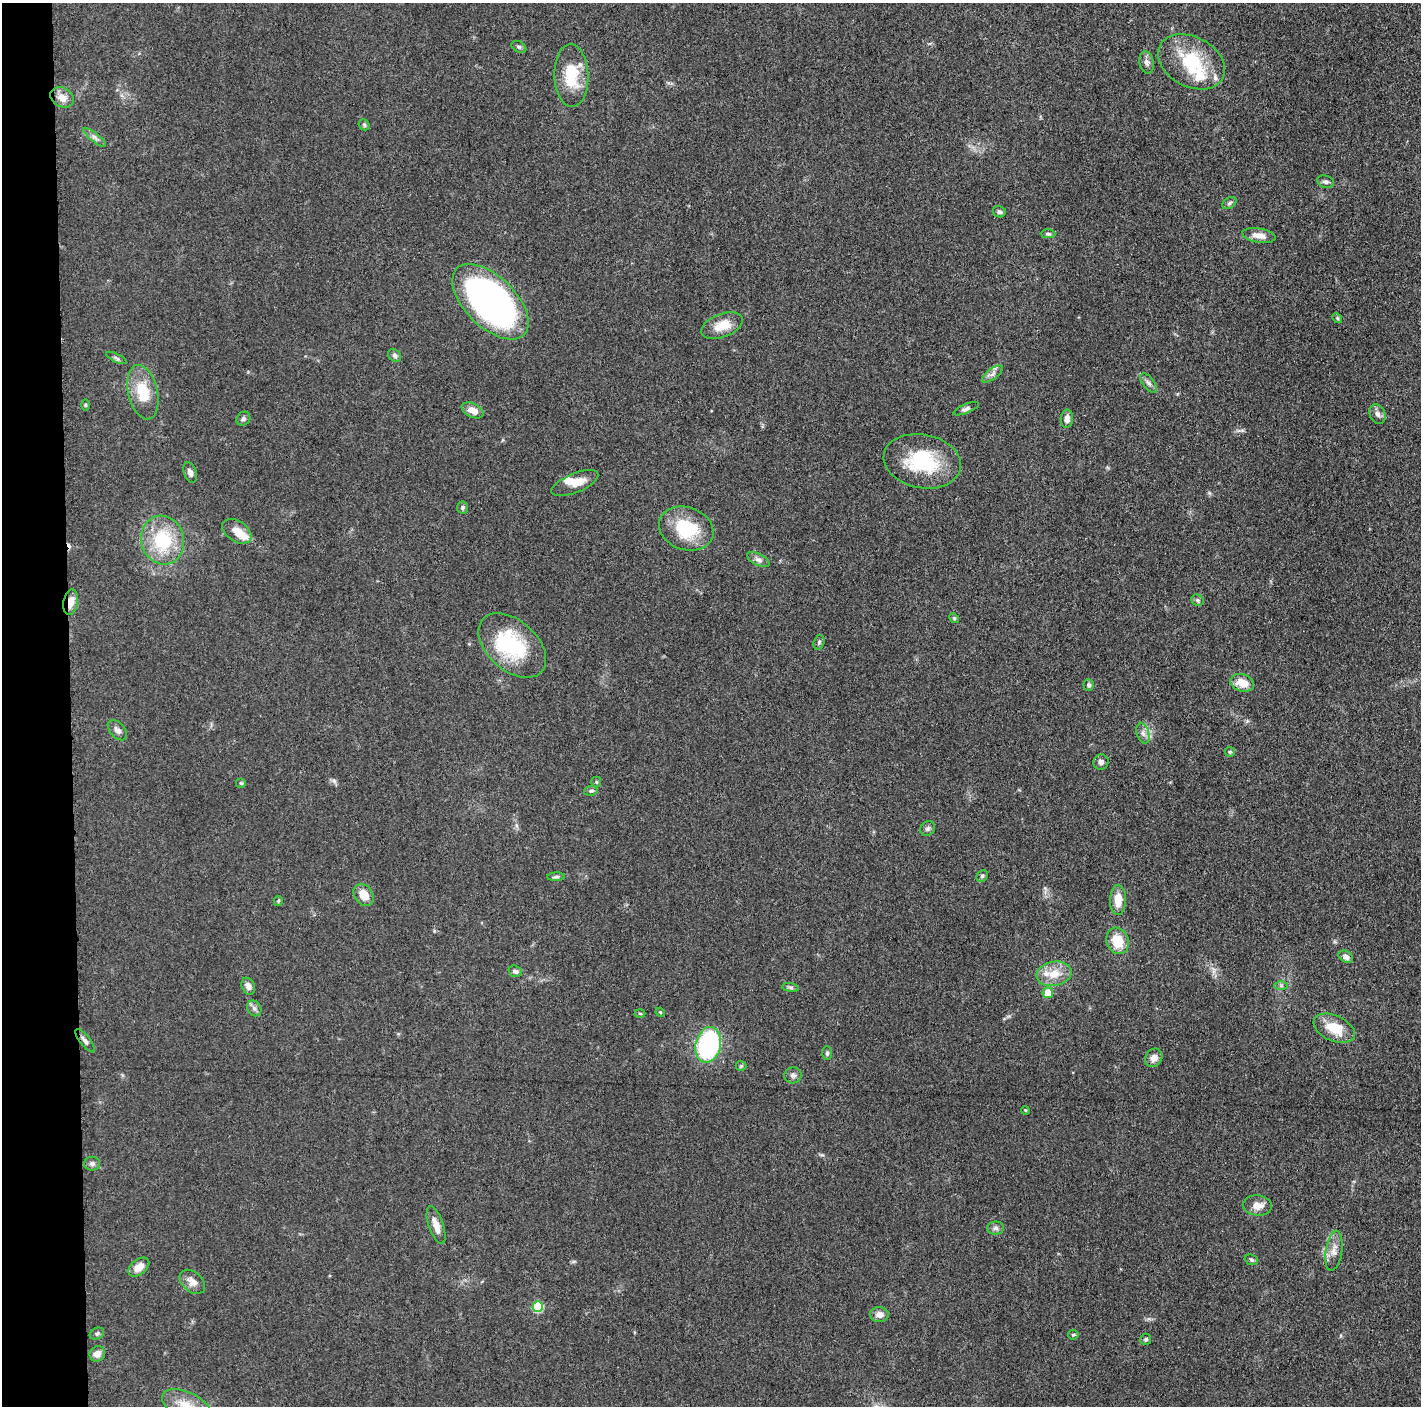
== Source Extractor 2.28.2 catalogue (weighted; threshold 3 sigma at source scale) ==
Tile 4 of 3 x 3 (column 1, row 2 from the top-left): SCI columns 7-1425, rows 1424-2827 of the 4280 x 4250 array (HDU 1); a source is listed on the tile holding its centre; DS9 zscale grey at full resolution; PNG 1423 x 1408 px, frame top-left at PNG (2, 3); each listed source drawn as its Kron ellipse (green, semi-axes under 4 px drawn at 4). Shown black and unused: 5% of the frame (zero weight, under 3 of 5 exposures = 1% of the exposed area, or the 3 px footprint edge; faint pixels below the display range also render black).
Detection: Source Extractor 2.28.2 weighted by HDU 2 'WHT'; one run over the whole footprint, this tile lists its part. Background 0.0487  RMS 0.0053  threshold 0.0237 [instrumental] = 3 sigma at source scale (4.5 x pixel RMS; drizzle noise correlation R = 1.50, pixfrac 1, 0.05/0.05 arcsec/px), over >= 5 px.
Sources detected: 95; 1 inside a brighter object's white glare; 1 cosmic-ray / hot-pixel residue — neither listed nor drawn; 5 inside a brighter listed object's ellipse — not listed separately; the other 88 listed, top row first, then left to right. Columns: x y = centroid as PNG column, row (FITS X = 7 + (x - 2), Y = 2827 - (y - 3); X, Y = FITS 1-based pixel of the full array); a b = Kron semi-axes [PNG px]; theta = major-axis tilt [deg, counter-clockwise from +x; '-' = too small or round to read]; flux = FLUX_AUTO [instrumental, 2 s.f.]
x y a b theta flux
519 47 8 5 -30 1.1
1147 62 11 7 -78 2.3
1191 62 35 25 -28 29
571 76 31 17 -88 19
62 97 12 9 -29 5.2
364 125 6 5 - 0.75
95 137 14 4 -38 1.9
1326 182 9 6 -18 1.4
1229 203 8 5 37 1.2
999 212 6 5 - 1.4
1048 234 7 4 -2 0.98
1259 235 16 7 -9 4.6
490 302 47 25 -45 180
1337 318 5 4 - 0.77
722 326 22 11 21 9.9
395 355 7 5 -47 1.2
116 358 11 4 -25 1.2
992 374 12 5 36 2.2
1148 383 11 5 -53 1.8
143 392 28 14 -77 17
85 405 6 4 -90 0.64
966 409 13 4 22 1.5
473 410 11 7 -25 5
1377 414 10 7 -65 2.3
243 419 7 6 - 1.3
1067 419 9 6 85 3
922 461 39 27 -11 35
190 472 10 6 -71 2.2
575 483 25 9 23 7.2
462 507 6 5 - 1.1
686 529 28 21 -19 27
237 531 16 10 -33 6.2
163 540 24 21 -77 29
758 559 12 5 -26 2.2
1197 600 6 5 - 1
71 602 13 7 80 4.5
954 618 5 4 - 0.76
819 642 7 5 73 1
512 645 39 25 -42 41
1242 683 12 8 -17 7.5
1089 685 6 5 - 1.2
117 730 12 7 -48 2.4
1143 733 11 6 -74 2.2
1230 752 5 5 - 0.76
1101 762 8 7 - 2.1
596 782 5 5 - 0.7
241 783 5 5 - 0.69
591 791 7 4 8 1.1
928 828 8 6 45 1.5
982 876 6 5 - 0.96
556 877 8 4 3 1
364 895 12 9 -55 7.2
1118 900 15 8 89 7.3
278 901 5 4 - 0.64
1117 941 13 11 -69 12
1346 957 8 5 -31 2.6
515 971 7 5 -18 1.7
1054 974 17 12 10 8.8
248 986 9 6 -66 2.6
1281 986 7 4 0 1.1
790 988 8 4 -9 1.1
1048 993 5 5 - 8.6
254 1008 8 6 -58 1.8
660 1012 5 3 - 0.54
640 1013 5 3 - 0.65
1334 1028 22 12 -23 13
85 1041 14 5 -52 1.9
708 1045 18 12 76 75
827 1053 7 5 89 1
1154 1058 10 8 51 3.5
741 1066 5 5 - 0.73
793 1075 8 8 - 1.7
1025 1110 4 3 - 0.51
92 1164 8 7 - 1.6
1257 1205 14 10 -5 5.2
436 1225 20 7 -71 5.1
995 1228 8 6 0 1.7
1334 1251 20 8 81 4.8
1251 1260 7 5 -23 0.88
139 1267 12 7 40 5.2
192 1282 14 10 -41 4.2
538 1307 5 5 - 27
879 1314 9 7 -1 3.6
97 1333 7 5 26 1.1
1073 1335 5 5 - 0.65
1146 1339 5 5 - 1.1
97 1354 8 7 - 3.7
186 1406 26 13 -24 11
Overlapping masked pixels (flux is a lower limit): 2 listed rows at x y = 71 602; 85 1041
Isophote crosses this tile's border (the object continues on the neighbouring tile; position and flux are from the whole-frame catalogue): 1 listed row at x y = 186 1406